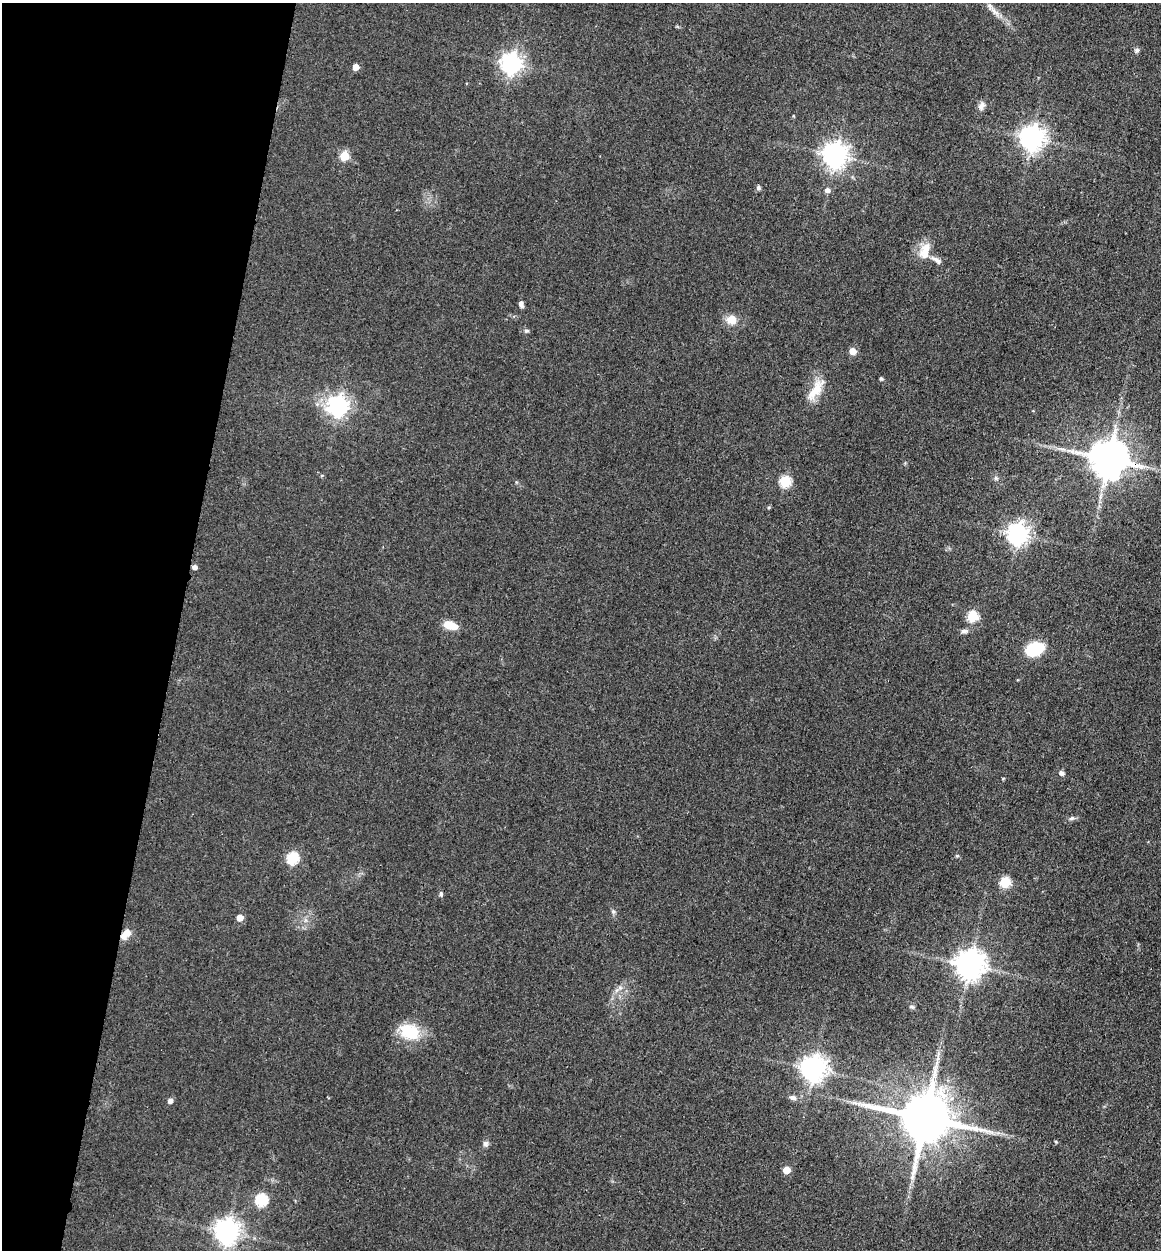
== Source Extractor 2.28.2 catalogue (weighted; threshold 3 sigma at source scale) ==
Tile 9 of 4 x 4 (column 1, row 3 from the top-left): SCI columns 259-1417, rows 1268-2515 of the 5198 x 5223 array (HDU 1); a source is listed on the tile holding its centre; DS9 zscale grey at full resolution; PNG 1163 x 1252 px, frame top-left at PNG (2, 3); no overlay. Shown black and unused: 15% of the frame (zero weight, under 3 of 4 exposures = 3% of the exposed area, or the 3 px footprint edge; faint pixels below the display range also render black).
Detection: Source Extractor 2.28.2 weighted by HDU 2 'WHT'; one run over the whole footprint, this tile lists its part. Background 0.0721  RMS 0.0069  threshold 0.0309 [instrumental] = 3 sigma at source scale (4.5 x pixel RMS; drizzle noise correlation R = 1.50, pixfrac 1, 0.05/0.05 arcsec/px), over >= 5 px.
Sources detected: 52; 1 long thin detection or spike segment (spike, bleed or trail) — not listed; the other 51 listed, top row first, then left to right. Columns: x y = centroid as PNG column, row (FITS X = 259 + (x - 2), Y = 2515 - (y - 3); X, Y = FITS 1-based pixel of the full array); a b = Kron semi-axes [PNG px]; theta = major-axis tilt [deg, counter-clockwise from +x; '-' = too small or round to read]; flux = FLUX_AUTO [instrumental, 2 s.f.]
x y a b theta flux
994 11 18 6 -47 4.8
1137 50 7 6 - 1.6
511 64 8 7 - 380
356 67 5 4 - 7.3
981 106 12 8 63 3.4
1032 138 8 8 - 640
835 155 8 8 - 650
344 156 5 5 - 29
758 188 6 6 - 1.4
827 190 6 5 - 2.6
925 251 23 12 70 11
936 260 16 6 -34 3.5
521 304 8 5 -68 2.4
732 320 12 11 - 7.7
526 331 6 5 - 1.3
853 351 5 5 - 10
881 379 5 4 - 0.94
815 390 33 11 56 13
338 406 7 7 - 400
1108 459 11 10 - 2100
996 478 6 5 - 1.3
785 482 6 6 - 52
1018 534 7 7 - 440
194 567 5 5 - 2.8
972 616 6 5 - 46
450 625 14 8 -17 12
964 631 10 5 1 2.2
1035 649 13 10 19 37
1061 773 6 5 - 2.3
1072 818 8 5 16 1.7
957 856 5 4 - 0.87
293 858 6 6 - 61
1005 882 5 5 - 47
441 894 7 4 -81 1.3
613 911 6 5 - 1.4
240 918 5 5 - 8.6
126 934 14 8 46 6.8
970 965 9 9 - 990
620 987 7 5 -1 1.7
912 1007 6 5 - 1.2
410 1032 21 15 -28 28
813 1069 8 8 - 660
793 1097 9 6 -17 2.7
170 1101 5 5 - 3.5
855 1103 7 4 -19 1.6
925 1118 15 13 -13 4200
1056 1142 5 3 - 0.72
485 1143 8 7 - 2.1
786 1170 5 5 - 13
261 1200 6 6 - 68
227 1231 8 8 - 640
Overlapping masked pixels (flux is a lower limit): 3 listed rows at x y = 1108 459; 194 567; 126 934